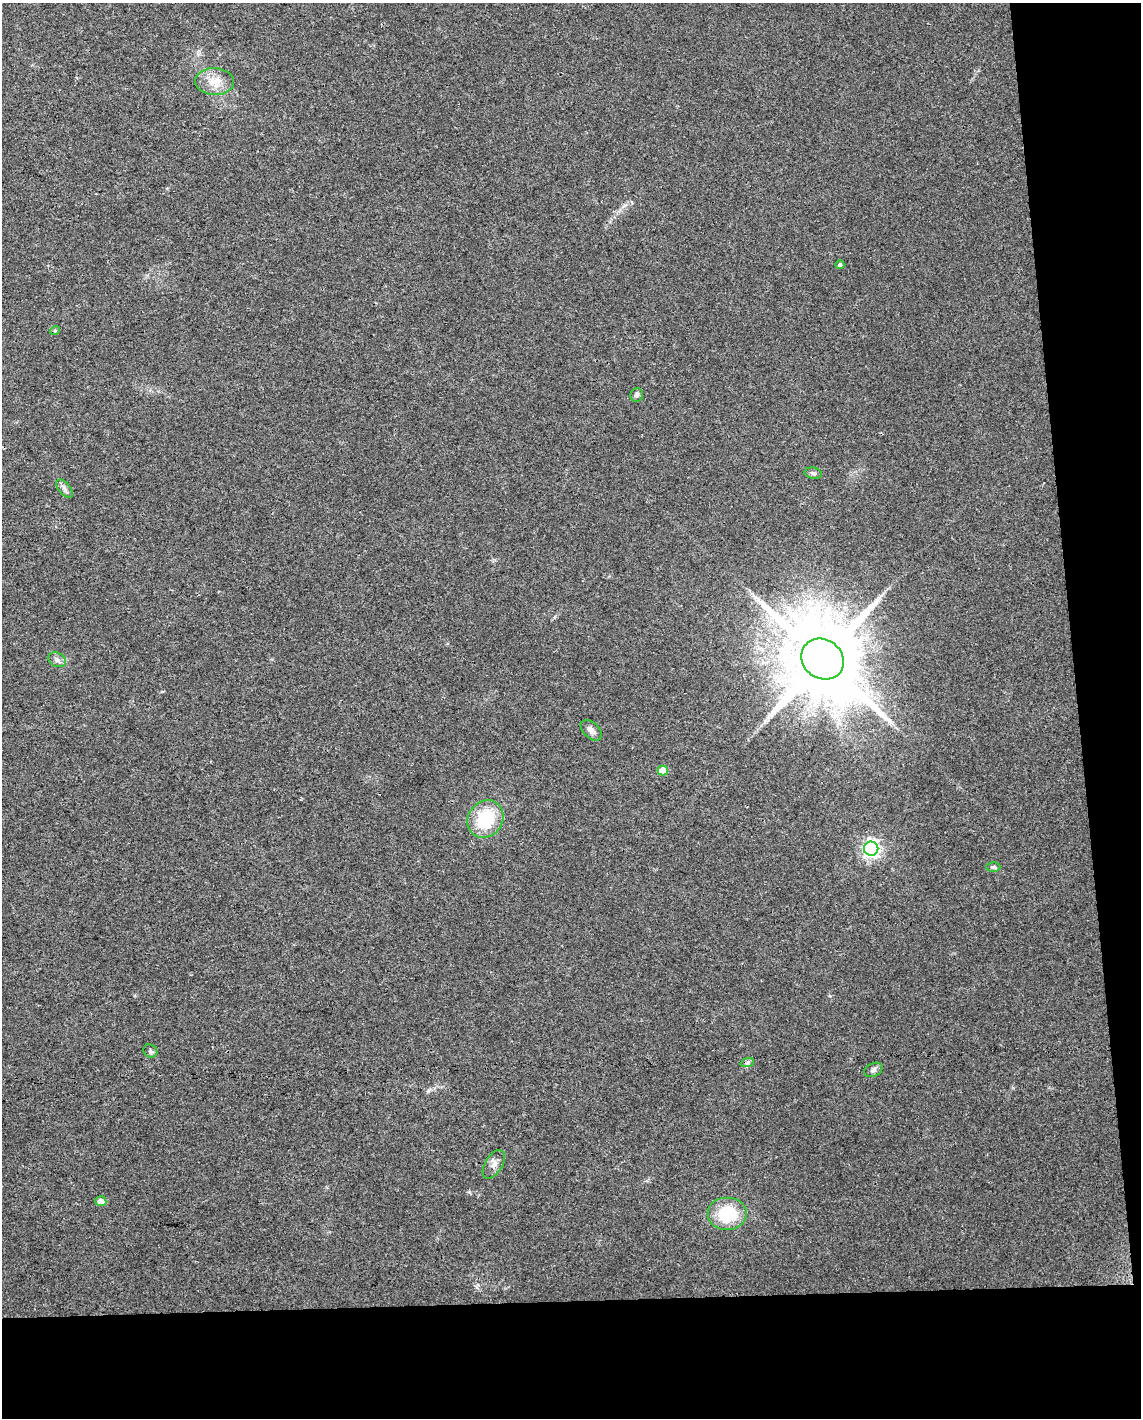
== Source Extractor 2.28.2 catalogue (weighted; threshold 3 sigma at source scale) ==
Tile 12 of 4 x 3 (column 4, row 3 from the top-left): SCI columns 3417-4555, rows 50-1465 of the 4555 x 4306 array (HDU 1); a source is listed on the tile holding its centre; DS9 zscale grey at full resolution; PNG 1143 x 1420 px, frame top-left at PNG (2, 3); each listed source drawn as its Kron ellipse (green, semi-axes under 4 px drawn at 4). Shown black and unused: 14% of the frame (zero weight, under 3 of 4 exposures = <1% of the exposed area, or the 3 px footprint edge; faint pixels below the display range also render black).
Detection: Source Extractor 2.28.2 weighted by HDU 2 'WHT'; one run over the whole footprint, this tile lists its part. Background 0.0216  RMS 0.0037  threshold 0.0168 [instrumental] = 3 sigma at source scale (4.5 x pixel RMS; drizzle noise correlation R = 1.50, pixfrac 1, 0.0396/0.0396 arcsec/px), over >= 5 px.
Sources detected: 19; all 19 listed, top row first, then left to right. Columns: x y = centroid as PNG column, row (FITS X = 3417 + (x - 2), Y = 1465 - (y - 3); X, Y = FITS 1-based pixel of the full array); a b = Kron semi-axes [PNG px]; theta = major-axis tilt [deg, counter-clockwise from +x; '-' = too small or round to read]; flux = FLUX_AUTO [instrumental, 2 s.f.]
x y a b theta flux
215 81 19 13 -2 5.8
840 265 4 4 - 0.86
55 330 5 3 - 0.33
637 395 7 6 - 1.1
813 473 9 5 -10 0.87
64 489 11 5 -49 1.2
823 659 22 19 -37 6000
57 660 9 7 -30 1.5
591 730 12 7 -43 2
663 771 5 5 - 6.1
485 819 20 17 54 18
871 849 7 7 - 150
993 867 7 4 -2 0.71
150 1051 7 6 - 0.9
747 1063 7 4 20 0.73
873 1070 10 6 24 1.2
494 1164 16 8 58 2.2
101 1201 5 5 - 2.8
727 1214 20 16 0 15